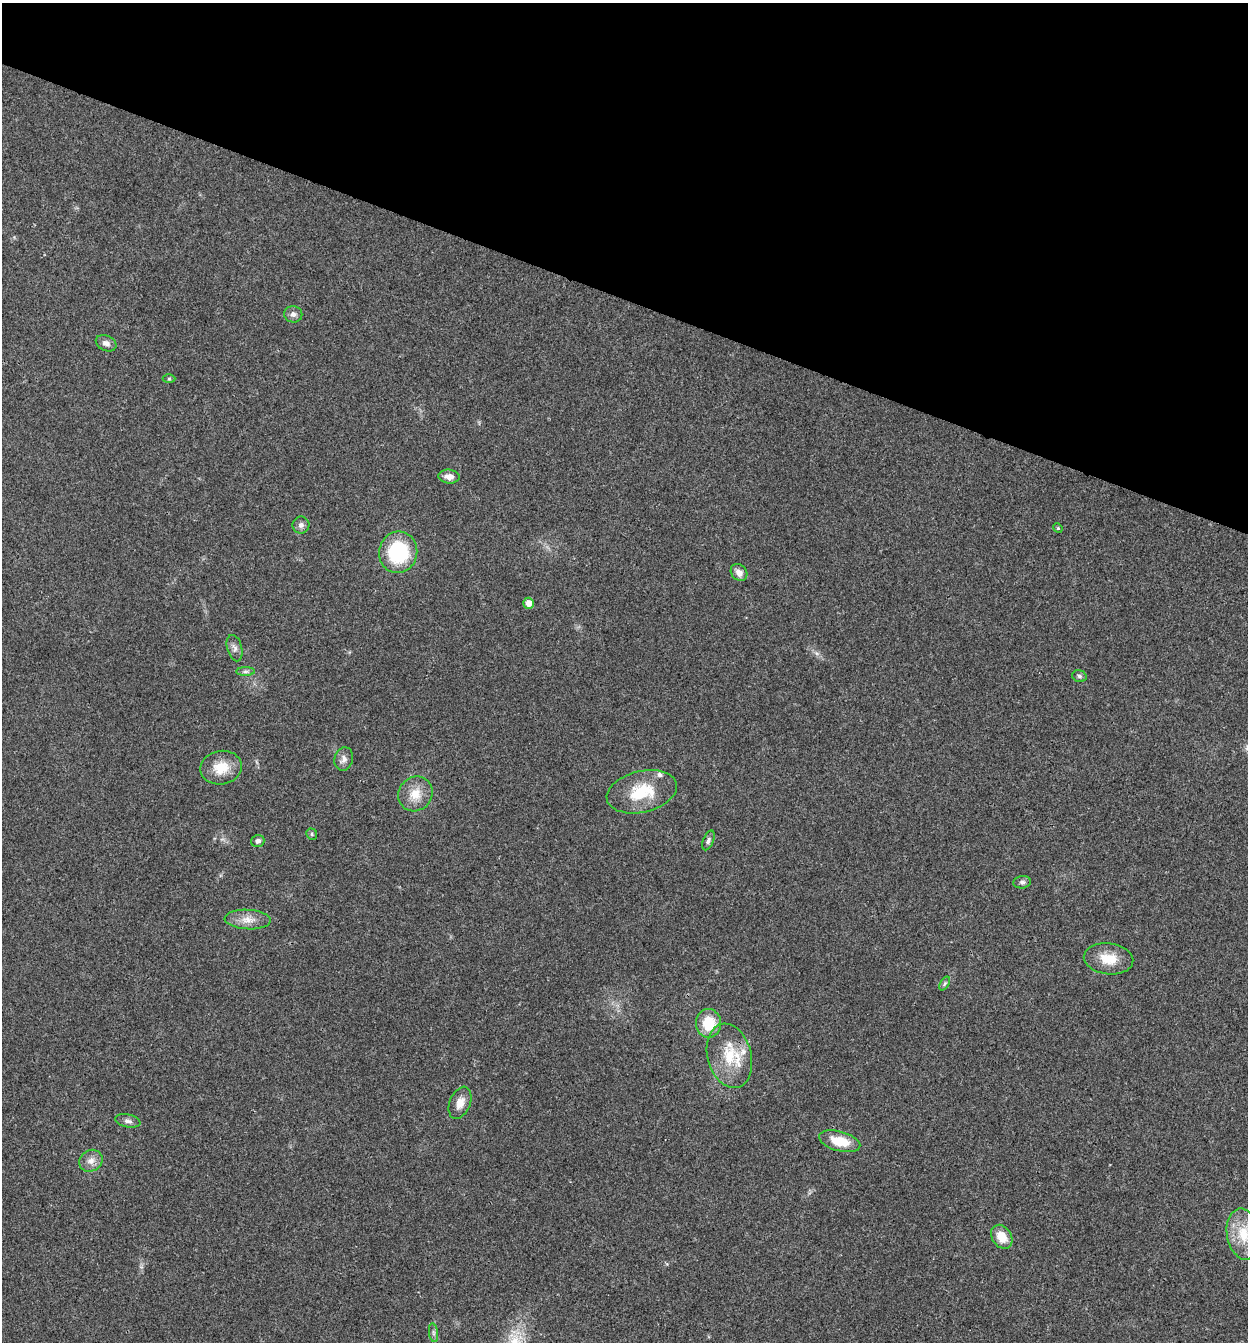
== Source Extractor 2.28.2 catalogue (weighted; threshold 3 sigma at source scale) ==
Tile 2 of 4 x 4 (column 2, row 1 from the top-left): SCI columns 1510-2755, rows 4021-5360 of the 5381 x 5366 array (HDU 1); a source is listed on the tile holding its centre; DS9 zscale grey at full resolution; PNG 1250 x 1344 px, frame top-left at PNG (2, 3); each listed source drawn as its Kron ellipse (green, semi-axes under 4 px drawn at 4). Shown black and unused: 22% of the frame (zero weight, under 3 of 4 exposures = <1% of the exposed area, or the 3 px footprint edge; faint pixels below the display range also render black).
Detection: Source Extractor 2.28.2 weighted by HDU 2 'WHT'; one run over the whole footprint, this tile lists its part. Background 0.025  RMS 0.0045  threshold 0.0202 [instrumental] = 3 sigma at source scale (4.5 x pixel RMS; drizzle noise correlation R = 1.50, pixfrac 1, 0.05/0.05 arcsec/px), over >= 5 px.
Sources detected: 34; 2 inside a brighter listed object's ellipse — not listed separately; the other 32 listed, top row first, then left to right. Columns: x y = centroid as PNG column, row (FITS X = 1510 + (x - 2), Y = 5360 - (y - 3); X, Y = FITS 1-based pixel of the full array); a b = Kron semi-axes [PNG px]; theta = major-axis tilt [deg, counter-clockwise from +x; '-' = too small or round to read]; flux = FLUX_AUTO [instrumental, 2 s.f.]
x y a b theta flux
293 314 9 8 - 1.9
106 343 11 7 -26 2.2
169 379 6 4 1 0.54
449 477 10 7 -6 3.3
301 525 8 8 - 1.8
1058 528 5 4 - 0.53
398 552 21 19 78 31
739 572 9 7 -45 2.9
529 603 5 5 - 3.9
235 648 13 7 -75 2.1
245 672 9 4 0 1.1
1079 676 7 5 -18 1.1
344 759 12 9 75 2.4
221 768 21 16 11 9.9
642 792 36 20 13 19
415 794 18 16 48 7.6
312 834 6 5 - 0.72
708 840 10 5 68 1.3
258 841 6 6 - 1.4
1022 882 9 6 8 1.4
248 919 23 9 -3 5.3
1109 959 25 15 -7 9.3
945 983 8 4 59 0.87
709 1023 14 12 90 12
729 1056 33 22 -75 17
460 1103 17 10 67 4.7
128 1121 13 6 -11 1.9
840 1141 21 9 -15 10
91 1161 12 10 33 3.3
1243 1234 26 16 -80 14
1002 1237 13 9 -57 7.3
433 1333 9 4 -81 1.2
Overlapping masked pixels (flux is a lower limit): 1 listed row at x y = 729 1056